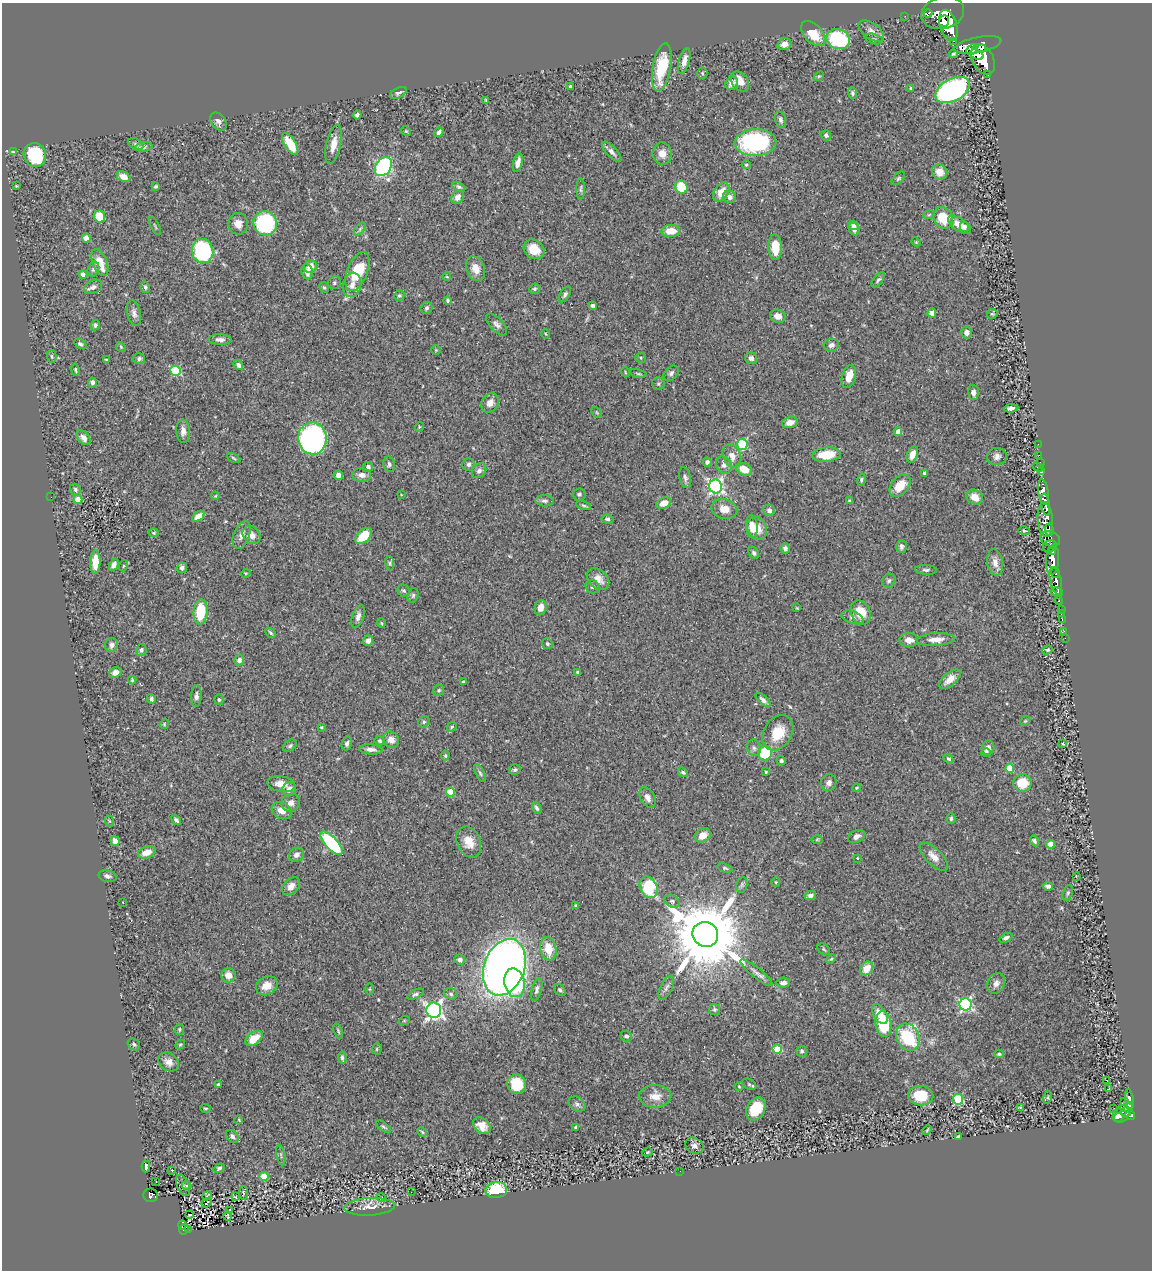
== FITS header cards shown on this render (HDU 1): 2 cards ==
NAXIS1  =                 1150
NAXIS2  =                 1268

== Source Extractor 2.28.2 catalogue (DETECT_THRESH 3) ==
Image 1150 x 1268 px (HDU 1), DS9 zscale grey, 1 PNG px = 1 image px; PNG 1154 x 1272 px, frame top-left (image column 1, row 1268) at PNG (2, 3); each listed source drawn as its Kron ellipse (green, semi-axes under 4 px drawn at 4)
Background 0.531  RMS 0.027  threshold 0.0823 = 3 sigma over >= 5 px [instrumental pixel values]
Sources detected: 397; all 397 listed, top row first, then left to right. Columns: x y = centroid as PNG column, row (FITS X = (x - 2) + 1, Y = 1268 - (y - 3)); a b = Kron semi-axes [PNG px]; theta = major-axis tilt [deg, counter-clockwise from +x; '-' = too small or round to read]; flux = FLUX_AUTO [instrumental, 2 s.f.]
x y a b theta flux
928 13 4 2 - 210
943 13 22 16 14 2600
905 16 2 2 - 3.6
944 21 6 5 - 660
948 25 16 8 -74 2400
871 31 14 8 -36 11
813 34 15 9 -46 40
838 39 12 10 -21 130
874 39 9 5 -14 4.5
954 41 3 3 - 39
784 44 7 5 16 12
978 45 24 7 11 2600
972 49 6 4 47 650
982 49 2 2 - 220
953 54 4 3 - 2.7
977 54 7 5 -22 720
983 59 16 10 -63 2700
684 61 13 5 75 15
662 67 24 9 79 74
702 73 5 5 - 2.5
988 74 3 2 - 50
819 76 5 4 - 2.4
740 82 11 8 -53 19
732 83 7 6 - 13
570 86 3 3 - 2.3
911 88 4 4 - 3.4
953 90 18 11 27 380
398 93 9 5 27 4.7
852 93 6 4 -88 3.4
486 100 4 3 - 1.7
357 115 4 4 - 5
780 120 8 5 -73 5.5
218 122 10 7 -53 8
406 131 5 4 - 2.1
439 132 5 4 - 6.4
826 135 5 5 - 3.8
755 143 21 13 2 240
136 144 8 5 -27 4.6
290 144 12 5 -58 44
334 144 20 7 78 20
144 147 8 5 8 3.9
13 152 4 3 - 1.7
612 152 13 5 -46 7.2
662 153 11 9 -85 18
35 155 12 11 - 110
518 163 9 4 76 11
746 165 4 4 - 2.2
383 167 10 7 56 290
940 172 8 7 - 19
123 177 7 5 -27 14
898 178 8 5 45 3.2
16 186 3 2 - 1.5
156 186 4 3 - 2.6
459 187 7 4 -28 3.8
681 187 7 6 - 63
581 189 10 4 -90 3.7
721 192 11 7 57 24
458 197 7 5 55 9.7
730 197 6 6 - 8.3
929 214 6 3 21 2.2
99 216 6 5 - 38
943 218 11 9 -60 46
265 223 12 11 - 160
238 224 11 9 -87 15
959 225 13 6 -36 19
155 226 10 2 -62 2
854 226 5 4 - 5.3
964 227 5 4 - 4.2
360 229 7 4 53 3.4
854 229 6 5 - 8.6
671 231 9 6 3 29
86 238 4 4 - 21
916 242 5 4 - 1.9
775 247 13 6 -89 40
534 249 11 9 -36 32
203 251 12 10 -76 190
100 263 14 7 -68 35
310 267 7 6 - 18
93 269 7 5 69 4.7
475 269 13 9 -67 18
357 271 21 10 68 80
307 272 8 5 -83 11
83 275 4 3 - 6.2
447 277 4 2 - 1.4
878 280 9 4 51 3.6
334 283 7 6 - 4.1
352 285 12 9 78 13
93 287 9 6 28 7.6
145 287 6 4 -77 3.1
324 287 6 4 -61 2.9
534 289 5 5 - 3.8
565 294 9 4 58 4.4
399 296 5 5 - 3.3
447 300 4 4 - 3
593 305 4 4 - 4.2
427 308 6 5 - 3.6
134 313 13 7 -77 8.3
932 313 4 4 - 17
992 314 5 5 - 3
778 316 8 6 -20 14
497 324 13 6 -47 7.8
95 325 5 4 - 3.5
967 332 6 5 - 9.7
546 334 5 3 - 1.4
220 339 11 5 -3 7.4
80 344 6 4 -34 4.1
831 345 7 6 - 7.2
121 347 5 4 - 2.2
436 350 4 4 - 1.9
52 356 6 5 - 3.4
641 358 5 5 - 2.8
751 358 6 5 - 7
106 359 4 2 - 1.5
139 359 6 5 - 4.2
238 365 6 4 -52 6
75 370 6 3 -80 2.8
175 371 5 5 - 110
625 372 5 3 - 1.4
671 373 9 6 46 5.2
638 374 8 3 -11 2.5
849 376 12 6 74 27
92 382 5 4 - 4.6
658 384 6 6 - 3.4
973 392 7 5 -88 7.9
490 403 10 8 57 13
1011 408 7 4 6 6.4
597 412 6 4 -45 2.1
790 422 8 5 14 14
419 427 5 3 - 1.5
183 431 12 6 -86 10
898 432 4 4 - 18
83 438 8 5 -50 8.7
312 438 16 14 -81 410
742 444 5 5 - 130
1038 444 2 2 - 11
827 455 14 7 5 55
912 455 8 5 68 16
1039 455 2 2 - 7.2
732 456 12 8 -63 15
997 456 10 8 7 8.6
234 458 7 2 -26 2.3
707 462 4 4 - 5
1040 462 2 2 - 6.1
389 464 8 6 -76 4.9
468 464 6 6 - 4.5
724 465 9 7 -61 6.4
368 467 5 5 - 5.3
1038 467 6 3 -25 61
744 469 8 6 -27 24
479 471 8 6 49 6.2
1041 472 4 2 - 29
925 473 4 3 - 3.8
338 475 5 4 - 7.2
362 475 9 7 -5 9.7
685 478 10 5 -77 6.2
861 480 6 4 74 3.3
716 486 7 6 - 410
900 486 13 8 49 37
75 489 6 5 - 4.1
1043 492 12 5 -81 1200
579 494 6 6 - 4.2
401 495 4 2 - 1.3
215 496 4 3 - 1.6
51 497 2 2 - 38
975 497 8 7 - 22
78 499 4 4 - 41
544 501 9 5 -1 5.1
850 501 4 4 - 3.1
664 503 7 5 23 22
584 505 8 4 -17 3.2
1046 505 11 4 -81 740
724 509 13 9 -15 18
769 510 6 5 - 5.3
198 516 7 4 36 16
608 519 6 4 -7 4.1
1045 519 17 7 -86 600
752 527 11 6 -84 15
757 528 12 9 -68 23
1049 530 6 4 -86 490
1024 531 6 4 -16 2.1
154 533 5 3 - 1.8
242 535 15 7 68 12
252 535 10 8 -45 13
363 536 10 6 42 44
1050 539 10 7 -18 330
1050 546 7 6 - 520
902 547 6 5 - 4.9
785 548 5 4 - 6.5
1052 551 3 3 - 130
754 553 7 4 -58 4.5
1052 560 15 6 86 1600
95 562 12 5 88 30
995 562 13 8 -81 13
390 563 7 3 -83 2.6
114 565 6 4 62 7.4
123 566 5 3 - 1.8
182 568 5 5 - 5.7
926 570 11 5 -2 4.5
246 573 5 3 - 1.5
1055 573 5 3 - 200
598 579 13 9 -45 17
889 581 7 6 - 4.6
1056 581 14 5 -77 770
592 587 7 6 - 5.3
404 591 6 5 - 3.3
1057 592 6 4 -14 190
413 595 7 5 73 3.6
1059 601 4 3 - 84
541 608 8 5 73 15
797 608 4 3 - 1.5
1061 610 3 2 - 15
200 612 13 7 84 72
861 612 12 9 -64 38
1061 614 3 2 - 2.2
358 617 12 5 71 8.1
852 617 11 6 -20 7.6
1062 619 3 2 - 11
381 623 5 3 - 1.5
1064 631 2 2 - 4.8
270 633 6 3 -45 2.8
1065 638 3 2 - 2.9
936 639 19 6 4 16
909 640 9 7 4 14
368 641 5 5 - 7.2
547 644 5 5 - 3.3
111 645 7 6 - 6.8
141 650 6 5 - 4.8
1047 650 5 4 - 3.1
239 660 5 5 - 7.2
578 672 4 3 - 2.4
115 673 6 5 - 9.3
950 679 13 6 41 17
132 680 4 4 - 1.9
463 682 3 3 - 2.1
439 690 6 5 - 2.9
196 696 11 5 88 6.8
151 699 5 3 - 3.3
219 700 5 4 - 2.9
763 700 9 4 -41 5.5
1025 721 5 4 - 2.2
424 722 6 5 - 2.8
164 724 5 4 - 2
321 727 3 3 - 1.8
452 727 5 4 - 2.3
778 733 19 14 58 41
391 740 8 7 - 12
379 741 5 4 - 3.6
347 743 7 5 75 4.9
1062 744 3 3 - 1.8
290 746 8 5 38 3.7
754 748 8 6 -72 6.2
988 748 7 6 - 9.8
371 749 12 5 -4 8.8
765 753 7 7 - 110
986 753 5 4 - 3.9
445 756 5 4 - 2.9
948 759 5 4 - 2.5
781 761 4 4 - 3.7
1010 768 4 4 - 45
515 770 6 5 - 3.4
683 772 5 4 - 3.3
766 772 3 3 - 1.9
480 773 10 4 -64 4
829 782 8 7 - 7.7
1022 783 9 9 - 47
281 784 14 7 -11 17
857 788 4 3 - 1.8
289 789 7 7 - 9.1
450 792 4 4 - 48
648 798 11 7 -62 10
291 803 9 9 - 10
537 808 6 4 -62 4.1
282 811 10 8 -28 17
951 819 5 4 - 3
176 820 5 3 - 4.4
109 821 6 3 -71 2
703 835 8 6 30 20
856 836 9 6 26 9.7
817 839 6 4 1 2.1
115 841 5 4 - 17
1034 841 6 4 -60 4.7
469 842 16 11 -67 26
331 843 15 6 -47 180
1050 844 4 4 - 28
147 852 9 6 19 20
296 855 8 6 35 8
934 857 18 8 -44 17
857 858 3 2 - 1.1
725 868 8 4 -18 2.7
108 876 9 6 -13 6.6
1076 876 2 2 - 0.9
776 882 4 4 - 1.8
742 885 8 5 82 3.7
291 886 10 7 46 13
1048 886 5 4 - 5.2
649 887 11 8 -63 98
1068 893 8 5 69 3.7
810 895 6 4 14 6.6
672 901 8 6 -28 4.7
123 902 2 2 - 1.2
576 905 4 3 - 2
705 934 13 12 - 24000
1006 938 7 4 28 5.8
548 949 12 8 -79 33
823 949 7 5 -36 2.8
831 959 5 3 - 2
460 960 5 5 - 5.4
504 967 29 20 70 1600
866 968 7 6 - 24
757 973 20 5 -39 10
228 975 7 7 - 18
514 983 14 10 -79 150
783 983 7 5 5 8.3
996 983 11 8 63 9.7
267 986 11 9 30 19
666 988 13 5 64 7.3
370 989 5 3 - 1.6
537 990 12 5 74 5.9
560 990 7 5 -44 3.6
416 994 9 4 24 4.6
451 994 7 5 -17 4.2
966 1004 6 6 - 330
714 1009 6 5 - 3.4
434 1010 7 7 - 680
880 1014 11 6 -57 21
404 1021 6 3 19 1.7
883 1024 13 8 -84 84
179 1029 5 4 - 2.6
338 1031 8 3 -70 2.6
626 1036 6 5 - 4.2
908 1037 14 11 -65 110
254 1038 10 6 37 31
134 1045 7 5 -41 3.8
180 1045 5 4 - 2.3
377 1049 5 5 - 2.6
777 1049 5 4 - 52
802 1051 5 5 - 3.6
999 1054 5 4 - 2.8
342 1058 6 3 -84 3.5
168 1062 11 9 -36 12
1107 1080 3 3 - 27
517 1084 10 9 - 63
749 1084 7 5 -29 3.4
218 1085 4 3 - 5.3
739 1086 4 4 - 1.7
1109 1089 3 2 - 1.5
655 1096 16 11 1 23
921 1096 12 9 -3 53
1048 1097 6 4 72 2.2
958 1099 5 5 - 120
1129 1099 10 3 -83 150
1125 1101 3 3 - 7.9
577 1104 9 6 -30 5.5
1130 1105 4 3 - 150
1020 1107 3 2 - 1.8
205 1108 5 3 - 2.1
1114 1108 2 2 - 4.9
1126 1108 7 3 10 100
756 1109 12 9 60 49
1126 1112 5 4 - 230
1121 1114 9 7 54 450
1130 1115 5 4 - 310
1119 1117 5 3 - 52
239 1120 4 2 - 1.5
482 1126 10 7 -42 19
384 1127 9 4 -36 3.2
576 1127 4 3 - 2.8
927 1130 5 3 - 1.8
422 1132 5 4 - 2.2
232 1136 7 5 -44 5.2
958 1136 4 2 - 2.1
694 1146 9 7 -28 7.8
647 1152 5 4 - 2.1
281 1155 10 3 -79 3.2
146 1166 6 3 89 3.8
219 1168 6 4 34 4.1
172 1170 3 2 - 15
680 1171 3 2 - 1.4
264 1176 4 4 - 33
156 1182 2 2 - 1.6
183 1185 11 6 -66 4.4
186 1186 5 3 - 0.52
496 1190 11 8 7 78
411 1192 2 2 - 2.5
243 1193 7 3 -89 2
151 1195 7 6 - 89
207 1196 5 3 - 1.7
235 1197 4 3 - 1.2
381 1198 5 4 - 2
207 1203 6 3 37 63
370 1207 25 9 3 19
229 1211 3 2 - 1.6
189 1215 3 2 - 2.9
228 1216 4 2 - 2.2
182 1225 4 2 - 26
184 1229 6 4 62 96
188 1229 3 2 - 8.6